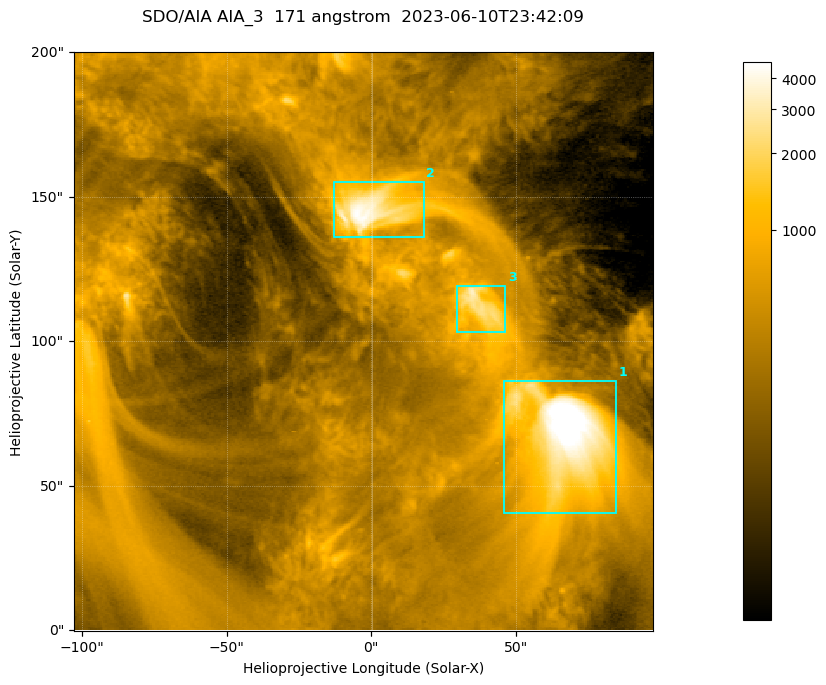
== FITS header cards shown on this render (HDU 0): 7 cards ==
TELESCOP= 'SDO/AIA '           / For AIA: SDO/AIA
INSTRUME= 'AIA_3   '           / For AIA: AIA_ATA1, AIA_ATA2, AIA_ATA3 or AIA_AT
WAVELNTH=                  171 / [angstrom] Wavelength
WAVEUNIT= 'angstrom'           / Wavelength unit: angstrom
DATE-OBS= '2023-06-10T23:42:09.351' / [ISO] Date when observation started; ISO 8
CTYPE1  = 'HPLN-TAN'           / CTYPE1; Typically HPLN
CTYPE2  = 'HPLT-TAN'           / CTYPE2; Typically HPLT

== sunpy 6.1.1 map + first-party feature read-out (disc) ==
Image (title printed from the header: SDO/AIA AIA_3  171 angstrom  2023-06-10T23:42:09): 334 x 334 px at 0.599 arcsec/px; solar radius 945 arcsec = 1577 px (partial field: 1.4% of the solar disc is inside the frame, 100% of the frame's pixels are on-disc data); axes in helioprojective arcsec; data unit not stated in the header (colour bar unlabelled)
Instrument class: DISC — disc imager (sunpy class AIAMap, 171 A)
Bright regions (active regions / flare kernels): reference = the on-disc median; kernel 3 px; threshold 5 sigma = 1091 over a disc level ~353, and >= 1.15x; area >= 111 px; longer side >= 4 px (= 2.4 arcsec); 3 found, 3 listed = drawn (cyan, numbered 1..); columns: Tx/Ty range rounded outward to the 2 arcsec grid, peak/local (2 s.f.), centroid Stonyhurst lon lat
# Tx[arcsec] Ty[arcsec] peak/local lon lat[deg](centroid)
1 46..86 40..86 19 +4 +4
2 -14..18 136..156 13 +0 +9
3 28..48 102..120 9 +2 +7